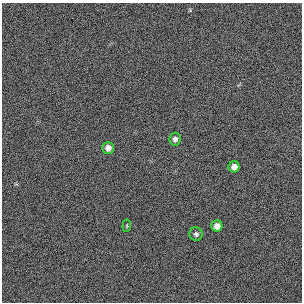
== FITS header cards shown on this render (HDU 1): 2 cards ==
NAXIS1  =                  300 / length of original image axis
NAXIS2  =                  300 / length of original image axis

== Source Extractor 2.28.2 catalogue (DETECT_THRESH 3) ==
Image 300 x 300 px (HDU 1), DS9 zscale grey, 1 PNG px = 1 image px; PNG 304 x 304 px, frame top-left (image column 1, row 300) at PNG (2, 3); each listed source drawn as its Kron ellipse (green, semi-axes under 4 px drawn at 4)
Background 383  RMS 66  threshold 199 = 3 sigma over >= 5 px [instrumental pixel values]
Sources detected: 6; all 6 listed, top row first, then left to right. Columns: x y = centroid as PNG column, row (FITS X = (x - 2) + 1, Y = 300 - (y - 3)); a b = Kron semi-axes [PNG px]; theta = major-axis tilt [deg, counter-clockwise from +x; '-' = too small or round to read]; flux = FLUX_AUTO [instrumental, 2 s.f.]
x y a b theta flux
175 139 6 5 - 14000
108 148 6 6 - 27000
234 167 5 5 - 27000
127 226 6 4 83 5000
217 226 5 5 - 27000
196 234 7 6 - 12000